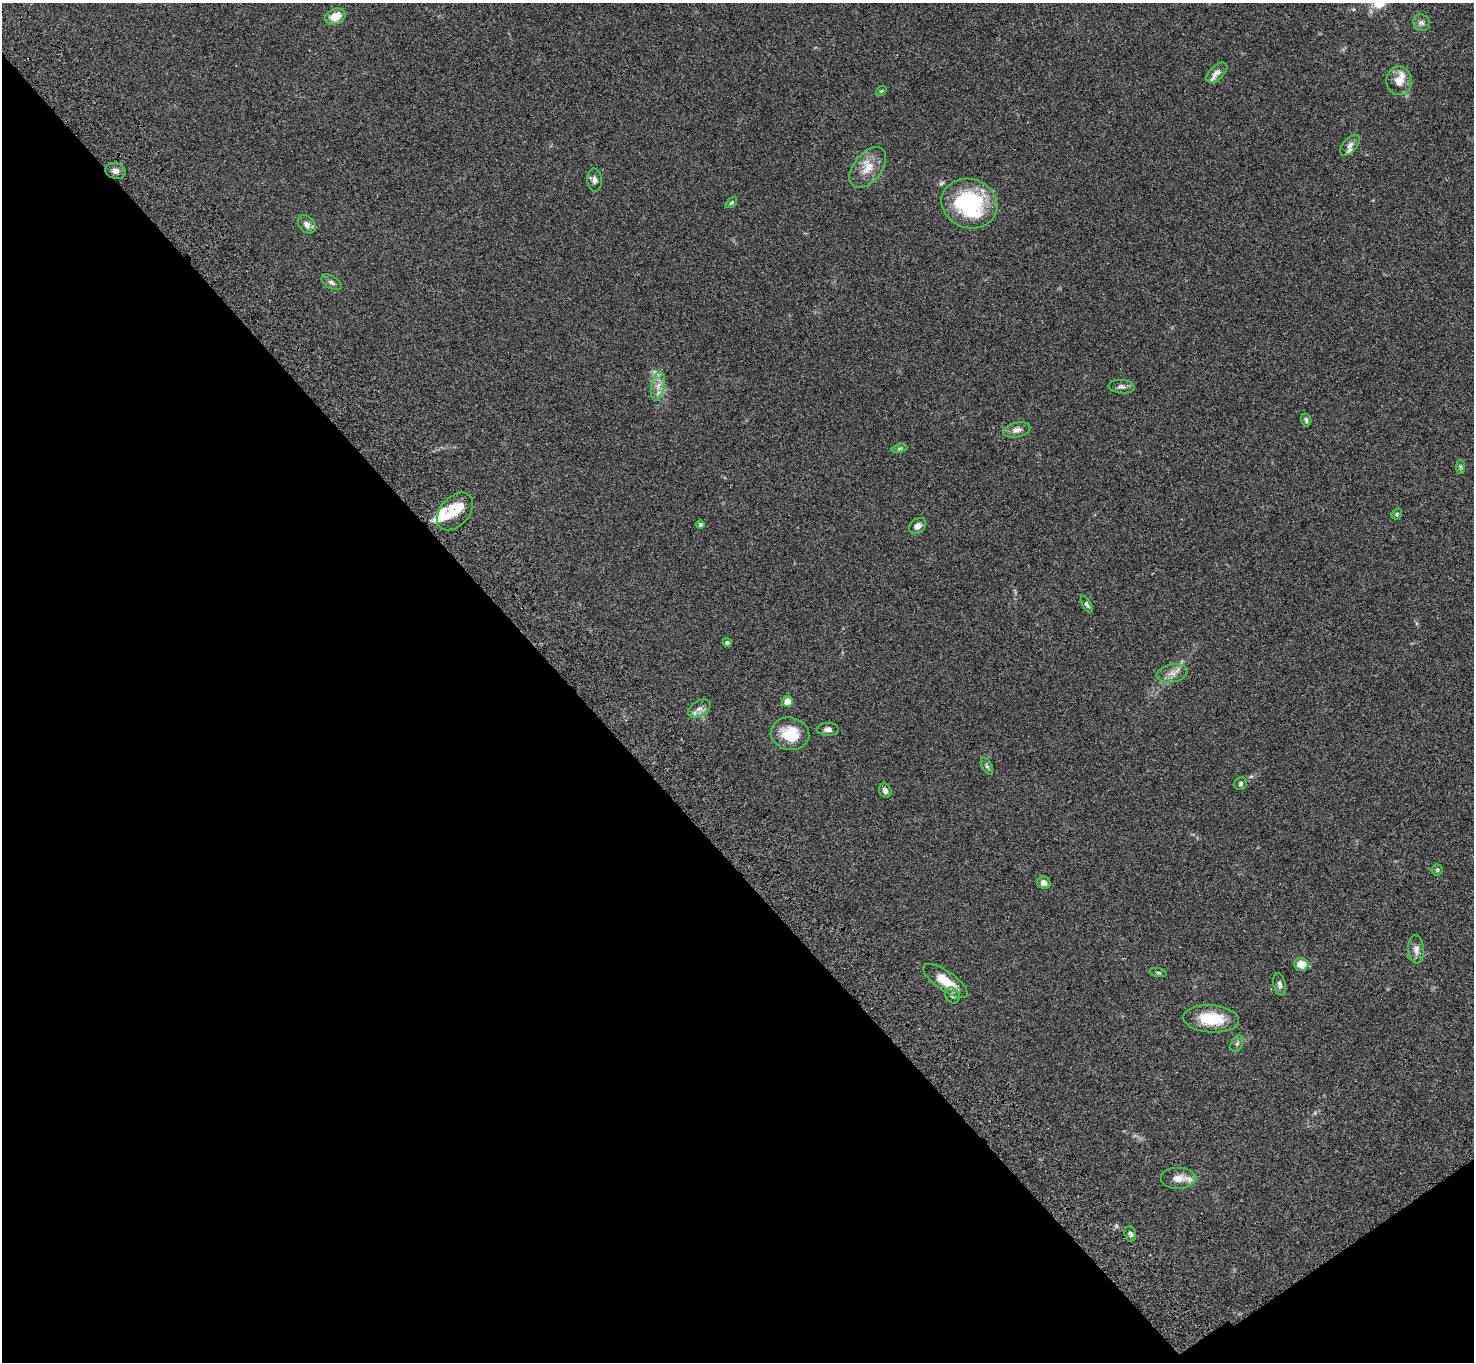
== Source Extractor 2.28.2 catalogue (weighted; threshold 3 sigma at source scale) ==
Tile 14 of 4 x 4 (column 2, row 4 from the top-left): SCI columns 1577-3048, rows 381-1740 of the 6093 x 6062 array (HDU 1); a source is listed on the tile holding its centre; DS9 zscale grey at full resolution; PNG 1476 x 1364 px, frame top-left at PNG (2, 3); each listed source drawn as its Kron ellipse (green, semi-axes under 4 px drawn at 4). Shown black and unused: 40% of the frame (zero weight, under 3 of 4 exposures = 6% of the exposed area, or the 3 px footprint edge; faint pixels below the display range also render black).
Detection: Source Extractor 2.28.2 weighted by HDU 2 'WHT'; one run over the whole footprint, this tile lists its part. Background 0.0463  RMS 0.0052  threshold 0.0232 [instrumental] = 3 sigma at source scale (4.5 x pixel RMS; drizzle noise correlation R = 1.50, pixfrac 1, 0.05/0.05 arcsec/px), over >= 5 px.
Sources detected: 51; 6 inside a brighter listed object's ellipse — not listed separately; the other 45 listed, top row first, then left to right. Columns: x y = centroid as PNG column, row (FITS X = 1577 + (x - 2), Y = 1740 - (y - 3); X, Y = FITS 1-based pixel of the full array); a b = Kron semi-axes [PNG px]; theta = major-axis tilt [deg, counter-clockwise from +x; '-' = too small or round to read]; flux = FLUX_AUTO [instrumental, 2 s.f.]
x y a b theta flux
335 16 10 7 22 7.2
1421 23 9 7 -40 1.7
1217 73 13 6 42 2.8
1399 81 14 12 -86 6
881 91 6 4 41 0.62
1350 145 12 6 49 2.1
868 168 23 14 51 8.4
116 171 10 7 -12 2.4
595 180 11 7 -86 2
731 203 7 4 41 0.68
969 203 28 24 -19 50
307 224 10 7 -47 2.4
331 282 11 6 -33 1.5
658 386 14 6 78 3.8
1122 387 13 7 -5 1.8
1306 420 6 5 - 1.1
1017 430 14 7 13 3.1
899 448 8 4 9 0.82
1460 467 7 4 -89 0.88
455 511 22 14 49 12
1397 514 6 4 47 0.71
700 525 4 4 - 0.93
918 526 9 7 38 2.2
1087 604 9 4 -60 0.98
727 643 4 4 - 0.98
1172 673 15 9 11 3.8
787 701 5 5 - 5.8
699 709 12 7 31 2.6
828 729 11 6 0 1.8
790 734 19 16 -12 13
987 766 9 5 -60 1
1241 784 6 6 - 1
885 791 7 6 - 1.8
1437 870 5 5 - 0.8
1044 883 7 6 - 2.4
1416 949 14 7 -84 3
1301 964 7 6 - 6.6
1158 973 9 3 -11 0.67
945 981 26 9 -35 10
1280 984 11 6 -76 1.7
952 996 8 6 -61 1.4
1211 1019 28 13 -4 17
1237 1043 9 5 63 1.2
1178 1178 18 11 0 4.5
1130 1234 7 5 -75 1.2
Overlapping masked pixels (flux is a lower limit): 1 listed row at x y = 455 511